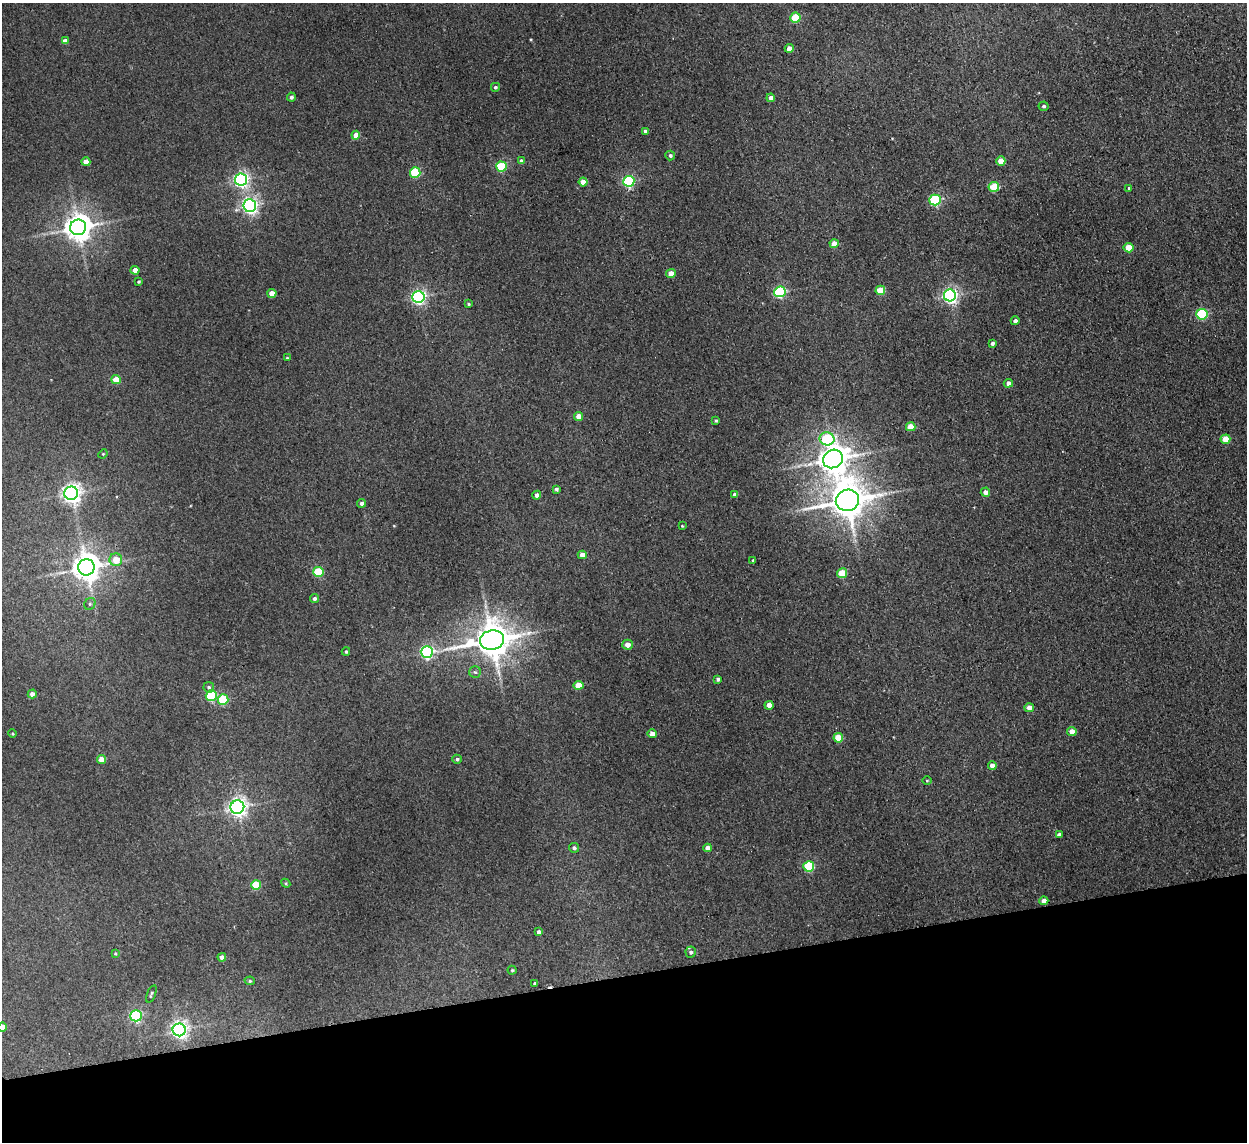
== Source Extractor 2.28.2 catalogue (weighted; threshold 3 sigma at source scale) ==
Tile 14 of 4 x 4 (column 2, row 4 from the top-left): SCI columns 1297-2541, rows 154-1293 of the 5082 x 4980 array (HDU 1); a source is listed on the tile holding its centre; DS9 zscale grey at full resolution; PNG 1249 x 1144 px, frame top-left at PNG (2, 3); each listed source drawn as its Kron ellipse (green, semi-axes under 4 px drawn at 4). Shown black and unused: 15% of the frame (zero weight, under 2 of 3 exposures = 3% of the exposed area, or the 3 px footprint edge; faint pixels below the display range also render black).
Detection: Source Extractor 2.28.2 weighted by HDU 2 'WHT'; one run over the whole footprint, this tile lists its part. Background 0.0678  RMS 0.0098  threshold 0.044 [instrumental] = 3 sigma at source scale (4.5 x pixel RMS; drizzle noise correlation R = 1.50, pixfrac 1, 0.05/0.05 arcsec/px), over >= 5 px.
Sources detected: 104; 1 inside a brighter listed object's ellipse — not listed separately; the other 103 listed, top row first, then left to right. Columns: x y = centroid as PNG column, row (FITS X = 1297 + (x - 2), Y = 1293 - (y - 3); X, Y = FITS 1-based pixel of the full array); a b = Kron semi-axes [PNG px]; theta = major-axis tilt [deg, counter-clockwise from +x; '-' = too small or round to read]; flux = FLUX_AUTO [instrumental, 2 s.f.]
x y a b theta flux
795 18 5 5 - 37
65 41 4 4 - 6.3
789 48 4 4 - 7.2
495 87 4 4 - 1.9
291 97 4 4 - 2.4
771 98 4 4 - 5.9
1044 106 5 4 - 1.9
645 131 4 3 - 2.7
356 135 4 4 - 9.8
670 155 5 5 - 2.4
521 161 4 4 - 3.6
1001 161 4 4 - 14
86 162 4 4 - 11
501 167 5 5 - 59
415 173 5 5 - 51
241 180 6 6 - 270
629 181 5 5 - 130
583 182 4 4 - 12
994 187 5 5 - 39
1129 188 3 3 - 1.4
935 200 5 5 - 94
250 206 6 6 - 330
78 227 8 8 - 1200
834 244 4 4 - 9.8
1129 248 5 4 - 19
135 270 4 4 - 9.7
671 273 5 4 - 10
139 282 3 3 - 1.1
880 290 5 4 - 24
780 292 6 5 - 110
272 293 4 4 - 11
950 295 6 6 - 290
418 297 6 6 - 260
468 304 4 3 - 1.1
1202 314 5 5 - 85
1015 321 4 4 - 3
992 343 4 3 - 2.5
287 358 3 3 - 1.1
116 380 5 4 - 13
1008 383 4 4 - 4
579 416 4 4 - 10
716 420 4 3 - 1.3
911 427 5 4 - 17
827 439 7 6 - 74
1225 439 5 4 - 17
103 454 5 4 - 1
833 459 10 9 - 1400
556 489 3 3 - 2
985 492 4 4 - 5.7
71 493 7 7 - 490
735 494 4 4 - 2.6
537 495 4 4 - 3.8
847 500 11 10 - 2600
362 503 4 4 - 3.5
682 526 3 3 - 0.69
582 555 4 4 - 7.1
116 560 6 6 - 14
753 560 3 3 - 2.2
86 567 8 8 - 1200
318 572 5 5 - 45
842 573 5 5 - 34
315 599 4 4 - 3.2
90 604 6 5 - 1.8
492 640 12 9 11 2500
628 645 5 5 - 7.4
346 652 4 3 - 1.3
427 652 6 6 - 180
475 672 6 5 - 2
718 679 4 3 - 2.5
578 685 5 4 - 18
209 687 5 5 - 1.9
32 694 4 4 - 4.2
211 696 5 5 - 75
223 700 5 5 - 48
769 705 4 4 - 8.5
1029 708 5 4 - 7.8
1072 732 4 4 - 10
12 734 4 3 - 1
652 734 4 4 - 8.5
838 738 5 5 - 29
101 759 4 4 - 11
457 759 5 4 - 1.8
992 765 4 4 - 6.4
927 781 5 3 - 0.93
237 807 7 6 - 490
1059 834 4 3 - 3.2
574 848 5 4 - 2.4
708 848 4 4 - 6.5
809 866 5 5 - 70
286 883 5 4 - 1.1
256 885 5 5 - 37
1044 901 4 4 - 6.4
539 932 4 4 - 3.3
691 952 5 5 - 2.1
115 954 4 3 - 0.94
222 957 4 4 - 4.7
512 970 4 4 - 1.2
250 981 5 4 - 1.5
535 983 3 3 - 1.8
151 994 9 3 68 1.6
136 1016 6 5 - 140
2 1027 4 4 - 8.6
179 1030 6 6 - 370
Isophote crosses this tile's border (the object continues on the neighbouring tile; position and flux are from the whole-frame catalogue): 1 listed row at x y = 2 1027